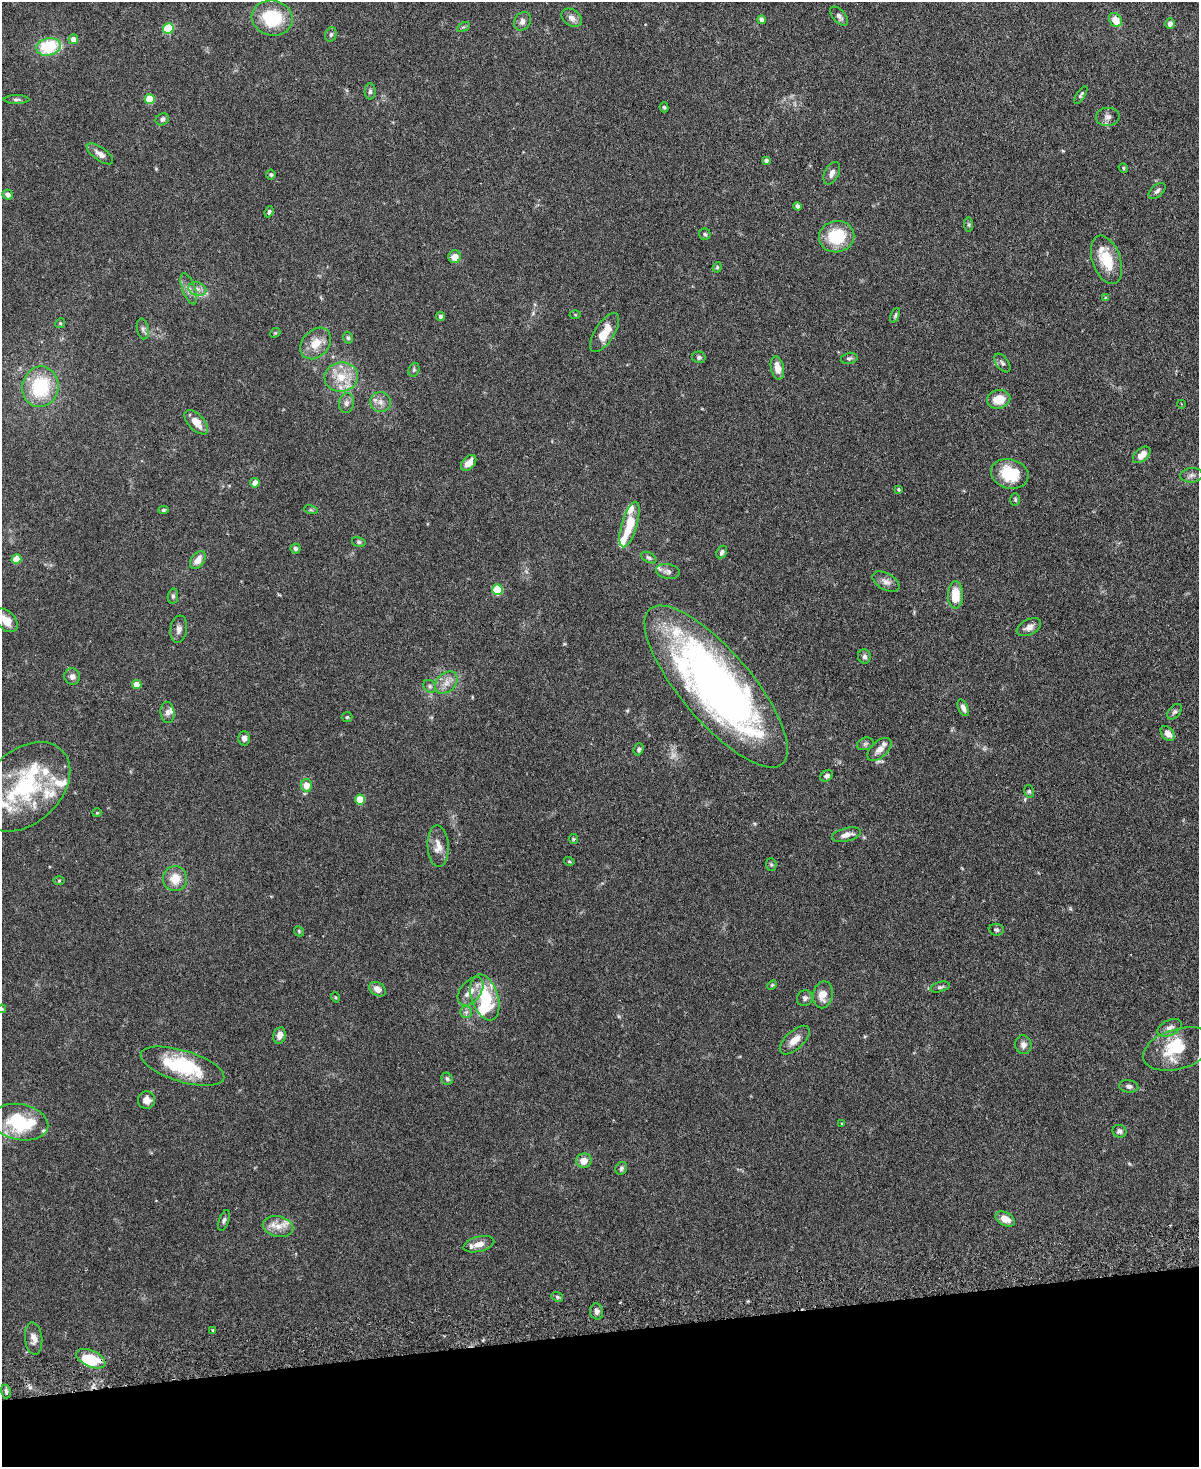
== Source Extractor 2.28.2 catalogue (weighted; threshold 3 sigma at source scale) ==
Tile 10 of 4 x 3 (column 2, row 3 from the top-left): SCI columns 1205-2401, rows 138-1602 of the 4803 x 4819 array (HDU 1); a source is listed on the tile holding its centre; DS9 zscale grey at full resolution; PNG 1201 x 1469 px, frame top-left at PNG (2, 2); each listed source drawn as its Kron ellipse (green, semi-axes under 4 px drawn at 4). Shown black and unused: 9% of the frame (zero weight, under 3 of 6 exposures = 2% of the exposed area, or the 3 px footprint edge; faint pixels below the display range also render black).
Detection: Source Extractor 2.28.2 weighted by HDU 2 'WHT'; one run over the whole footprint, this tile lists its part. Background 0.0911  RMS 0.0035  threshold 0.0143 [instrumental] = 3 sigma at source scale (4.09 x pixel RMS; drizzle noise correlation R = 1.36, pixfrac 0.8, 0.05/0.05 arcsec/px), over >= 5 px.
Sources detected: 164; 2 inside a brighter object's white glare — neither listed nor drawn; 16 inside a brighter listed object's ellipse — not listed separately; the other 146 listed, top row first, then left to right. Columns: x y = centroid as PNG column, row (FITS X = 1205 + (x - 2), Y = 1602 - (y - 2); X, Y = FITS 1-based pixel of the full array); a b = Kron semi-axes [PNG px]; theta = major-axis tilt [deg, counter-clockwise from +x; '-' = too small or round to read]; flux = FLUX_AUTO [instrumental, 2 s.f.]
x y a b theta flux
839 16 11 6 -48 1.2
272 18 20 17 -12 17
572 18 11 8 -36 1.8
761 20 4 3 - 0.98
1116 20 7 6 - 4.9
522 21 10 8 59 1.5
1170 24 5 4 - 1.3
463 27 7 4 32 0.52
168 28 5 5 - 22
331 34 7 5 73 0.81
73 39 5 4 - 2
48 47 12 8 14 17
370 91 8 5 -90 0.88
1081 95 10 4 57 0.6
16 99 13 4 0 0.79
150 99 5 5 - 12
664 107 5 4 - 0.46
1108 117 12 9 7 1.6
162 119 7 5 34 0.99
100 154 15 6 -35 2.1
766 160 4 3 - 0.81
1123 168 5 4 - 0.36
832 173 12 7 63 1.7
271 174 5 4 - 0.57
1157 191 10 6 41 0.99
8 194 5 5 - 1.2
798 206 4 4 - 0.93
269 212 6 4 68 0.65
969 225 7 4 -84 0.52
705 234 6 5 - 0.62
837 237 18 15 12 14
455 257 6 6 - 3.1
1106 260 25 14 -70 10
717 267 5 4 - 0.44
189 289 16 6 -70 2.1
197 289 9 6 -16 1.7
1106 298 4 4 - 0.61
575 315 5 3 - 0.33
895 315 8 4 66 0.56
440 316 5 4 - 0.92
60 323 5 4 - 0.43
143 329 10 6 -79 0.98
605 332 22 9 58 6.5
275 333 5 4 - 0.38
348 338 6 4 -73 0.58
316 343 18 13 47 5.1
699 357 7 5 -14 0.74
849 358 8 5 12 0.76
1002 363 11 6 -53 0.93
777 368 12 6 -78 3.2
414 370 7 5 70 0.66
341 377 17 14 7 7.3
40 387 20 18 79 19
999 399 12 9 11 5.7
380 402 10 10 - 2.2
346 403 10 7 80 1.3
1181 404 4 3 - 0.25
196 422 15 8 -47 4.1
1142 455 10 6 41 3
469 463 9 6 47 3.5
1010 474 19 14 -16 11
1192 475 11 7 5 1.2
255 483 4 4 - 2.9
898 489 4 3 - 0.44
1015 500 6 5 - 0.52
163 510 5 4 - 0.61
311 510 7 4 -17 0.46
629 524 23 7 73 9.2
359 542 7 5 -15 0.58
296 549 5 5 - 0.68
722 552 7 5 60 0.82
649 558 8 5 -28 0.7
16 559 5 5 - 7.8
198 560 10 6 54 2.9
668 571 12 7 -9 1.4
886 582 15 8 -30 1.9
497 590 5 5 - 20
955 595 14 7 90 8.1
173 596 7 5 81 0.66
6 620 14 9 -46 5.1
1029 627 13 7 27 1.9
179 629 14 8 81 1.6
864 656 7 6 - 0.97
72 677 8 7 - 1.5
446 682 13 9 43 2.8
137 685 4 4 - 5.2
430 686 7 5 -46 0.72
716 686 102 35 -49 190
963 708 9 5 -65 1.6
167 712 11 7 -85 1.5
1174 712 9 6 50 0.77
347 717 5 5 - 0.42
1168 734 8 6 -47 2.4
244 738 7 6 - 1.3
865 744 8 6 17 0.78
639 749 6 5 - 0.73
879 749 14 8 42 2.3
827 776 7 5 32 1.1
306 785 6 5 - 3.5
24 787 53 36 43 39
1029 791 6 5 - 0.57
360 800 5 5 - 11
97 813 4 4 - 0.32
846 835 15 6 14 2.4
573 839 5 4 - 0.45
438 846 21 10 -87 3.6
569 861 5 4 - 0.41
771 865 6 5 - 0.56
175 879 12 12 - 5.2
59 880 5 3 - 0.34
996 930 7 6 - 0.73
299 931 5 4 - 0.42
772 985 6 3 45 0.34
940 987 10 5 16 0.75
377 989 9 6 -34 2.2
471 991 16 10 52 3.5
823 995 13 9 78 3.8
335 997 5 3 - 0.32
485 997 24 13 -72 16
805 998 8 7 - 1
2 1009 4 4 - 0.35
466 1012 6 6 - 0.82
1170 1028 13 7 24 1.7
279 1035 8 6 79 1.9
795 1040 18 9 43 3.5
1023 1045 9 8 - 1.7
1178 1049 36 20 17 13
183 1066 43 15 -17 22
447 1079 6 5 - 0.73
1129 1086 9 6 -7 1.2
146 1100 9 8 - 2.6
20 1122 28 18 -11 21
842 1124 4 4 - 0.33
1119 1131 7 6 - 0.93
584 1161 8 7 - 3
621 1168 7 5 58 0.75
1005 1219 10 6 -26 3.4
224 1220 10 5 71 0.82
278 1226 15 10 -12 3.8
479 1244 15 7 15 2.6
557 1297 6 4 -22 0.58
597 1312 8 6 -78 1.4
213 1330 4 3 - 0.35
34 1339 16 8 -84 2.5
91 1359 16 8 -25 11
6 1391 7 5 -75 0.7
Overlapping masked pixels (flux is a lower limit): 1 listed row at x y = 91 1359
Isophote crosses this tile's border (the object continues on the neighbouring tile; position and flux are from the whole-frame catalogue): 3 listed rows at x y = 6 620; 24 787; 2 1009